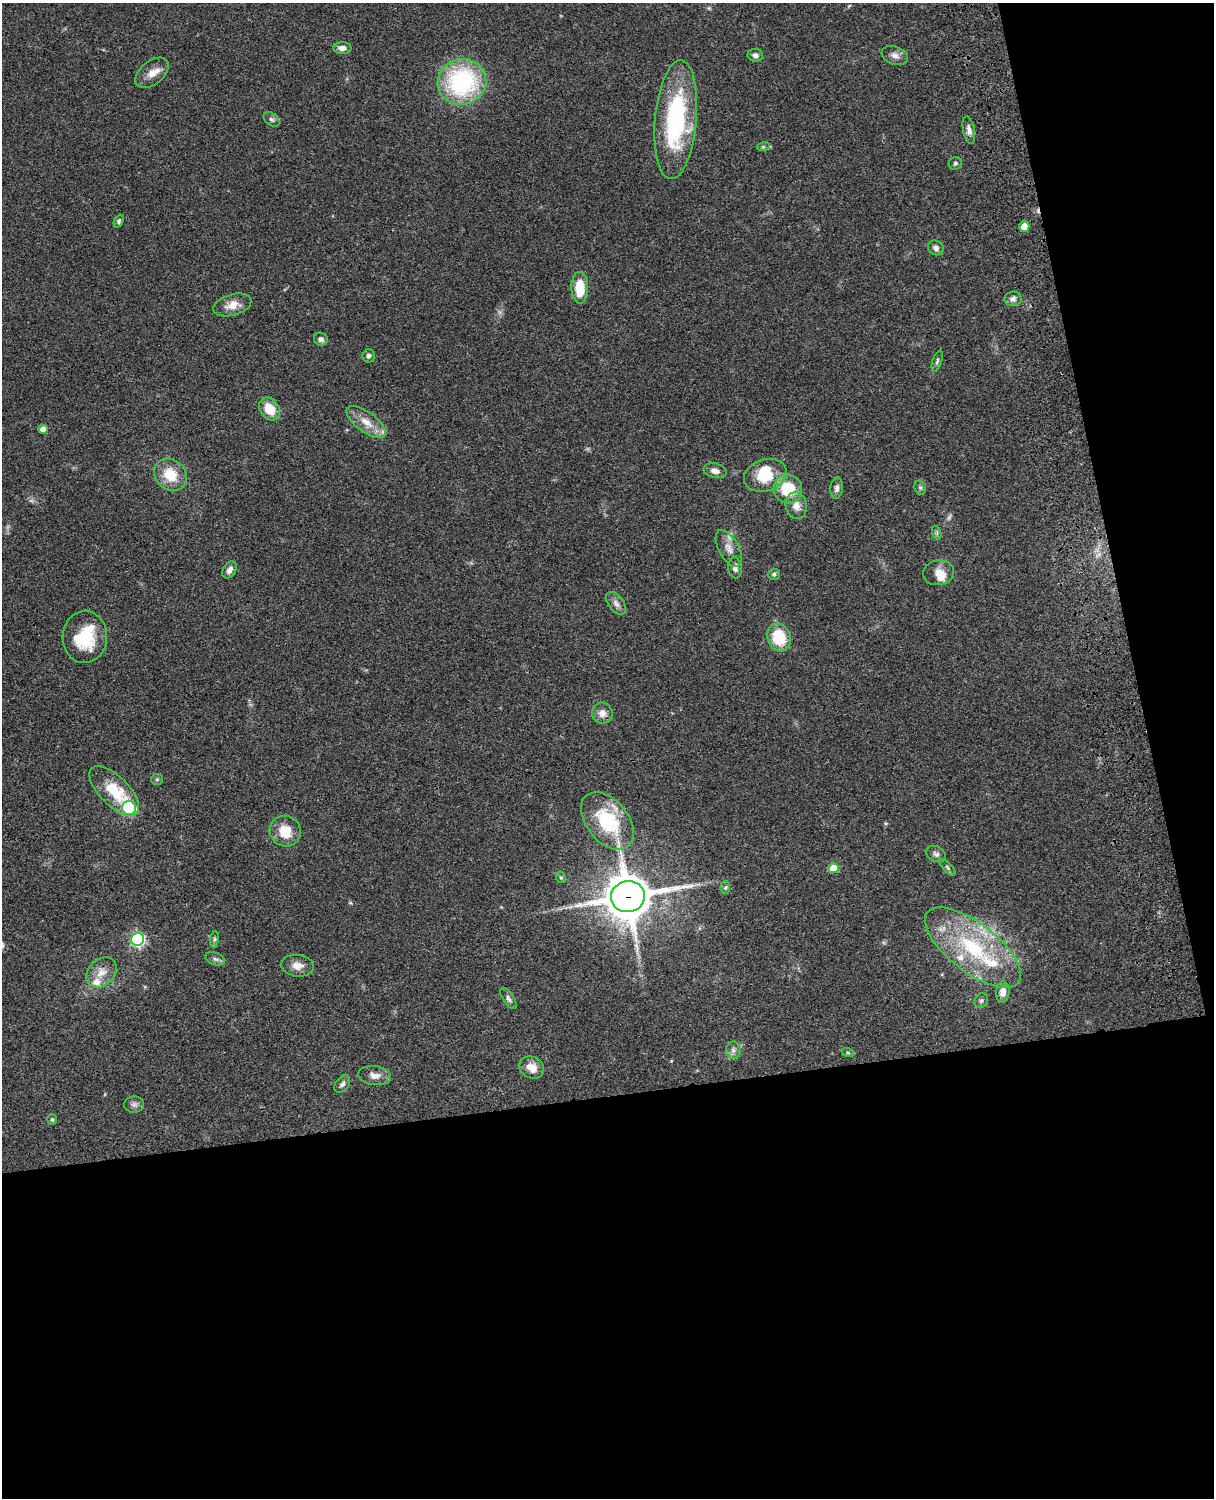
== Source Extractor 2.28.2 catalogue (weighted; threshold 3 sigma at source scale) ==
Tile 12 of 4 x 3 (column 4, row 3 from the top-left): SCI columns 3758-4969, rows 277-1772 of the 5088 x 4927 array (HDU 1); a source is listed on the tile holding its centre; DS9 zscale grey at full resolution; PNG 1216 x 1500 px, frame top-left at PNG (2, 3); each listed source drawn as its Kron ellipse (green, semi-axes under 4 px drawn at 4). Shown black and unused: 33% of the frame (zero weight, under 3 of 4 exposures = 6% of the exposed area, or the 3 px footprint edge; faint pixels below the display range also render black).
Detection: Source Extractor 2.28.2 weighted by HDU 2 'WHT'; one run over the whole footprint, this tile lists its part. Background 0.0766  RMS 0.0058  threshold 0.0261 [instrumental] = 3 sigma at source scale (4.5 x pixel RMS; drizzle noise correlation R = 1.50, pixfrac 1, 0.05/0.05 arcsec/px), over >= 5 px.
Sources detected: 75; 2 too faint to see at this stretch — neither listed nor drawn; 7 inside a brighter listed object's ellipse — not listed separately; the other 66 listed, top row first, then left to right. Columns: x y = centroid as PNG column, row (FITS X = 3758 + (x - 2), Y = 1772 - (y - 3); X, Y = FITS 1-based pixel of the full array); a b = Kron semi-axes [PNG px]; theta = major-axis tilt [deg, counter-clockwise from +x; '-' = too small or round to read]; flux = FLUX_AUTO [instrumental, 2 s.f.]
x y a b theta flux
342 48 9 6 0 3.1
755 55 8 6 -7 2.2
895 55 13 9 -20 3.3
152 73 19 11 39 6.4
462 82 24 22 17 78
271 119 9 6 -39 1.6
676 120 60 20 85 79
969 130 14 6 -79 3
763 147 6 4 17 0.84
955 163 7 6 - 1.2
119 221 7 4 65 1.1
1024 226 5 5 - 8.8
936 248 8 7 - 2.5
580 288 16 8 -90 15
1013 299 8 7 - 2.4
232 305 19 10 16 6.8
321 339 7 6 - 2.2
369 356 7 6 - 1.5
937 361 11 4 72 1.3
270 409 12 9 -53 12
366 422 23 10 -36 8.6
43 429 4 4 - 4.9
715 471 11 7 -13 3.5
171 475 18 14 -46 15
765 475 22 16 18 19
837 488 10 6 83 2.1
920 488 7 5 -68 1.1
788 489 14 14 - 21
796 506 13 10 -79 5.6
937 533 7 4 -72 1.1
729 548 20 10 -61 5.4
735 568 10 7 -84 2.4
230 570 9 6 58 2.6
938 573 15 12 7 5.9
774 574 6 5 - 1.2
616 603 13 7 -54 2.8
85 637 26 22 87 26
779 637 14 11 -71 22
602 713 10 10 - 4.6
157 779 6 5 - 0.94
114 791 32 14 -45 22
129 808 7 7 - 71
607 821 33 21 -51 39
285 831 16 15 - 12
936 854 10 7 -28 2
947 867 10 4 -46 1.4
833 868 5 5 - 11
561 877 6 4 -67 0.89
725 888 6 4 88 0.95
628 897 17 15 12 2100
138 939 6 6 - 100
214 939 8 4 82 1.1
973 948 57 24 -38 59
215 959 10 6 -20 1.8
297 966 16 10 -7 5.1
101 972 17 13 44 7.8
1003 992 10 6 84 4.8
508 998 12 5 -56 1.9
981 1001 8 6 57 1.5
733 1050 8 7 - 2.2
848 1053 6 4 -19 0.7
532 1067 13 10 -31 6.8
375 1076 17 9 -7 4.8
342 1084 10 6 53 2.1
134 1104 10 8 1 2.1
52 1120 5 5 - 1.1
Overlapping masked pixels (flux is a lower limit): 1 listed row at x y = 628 897